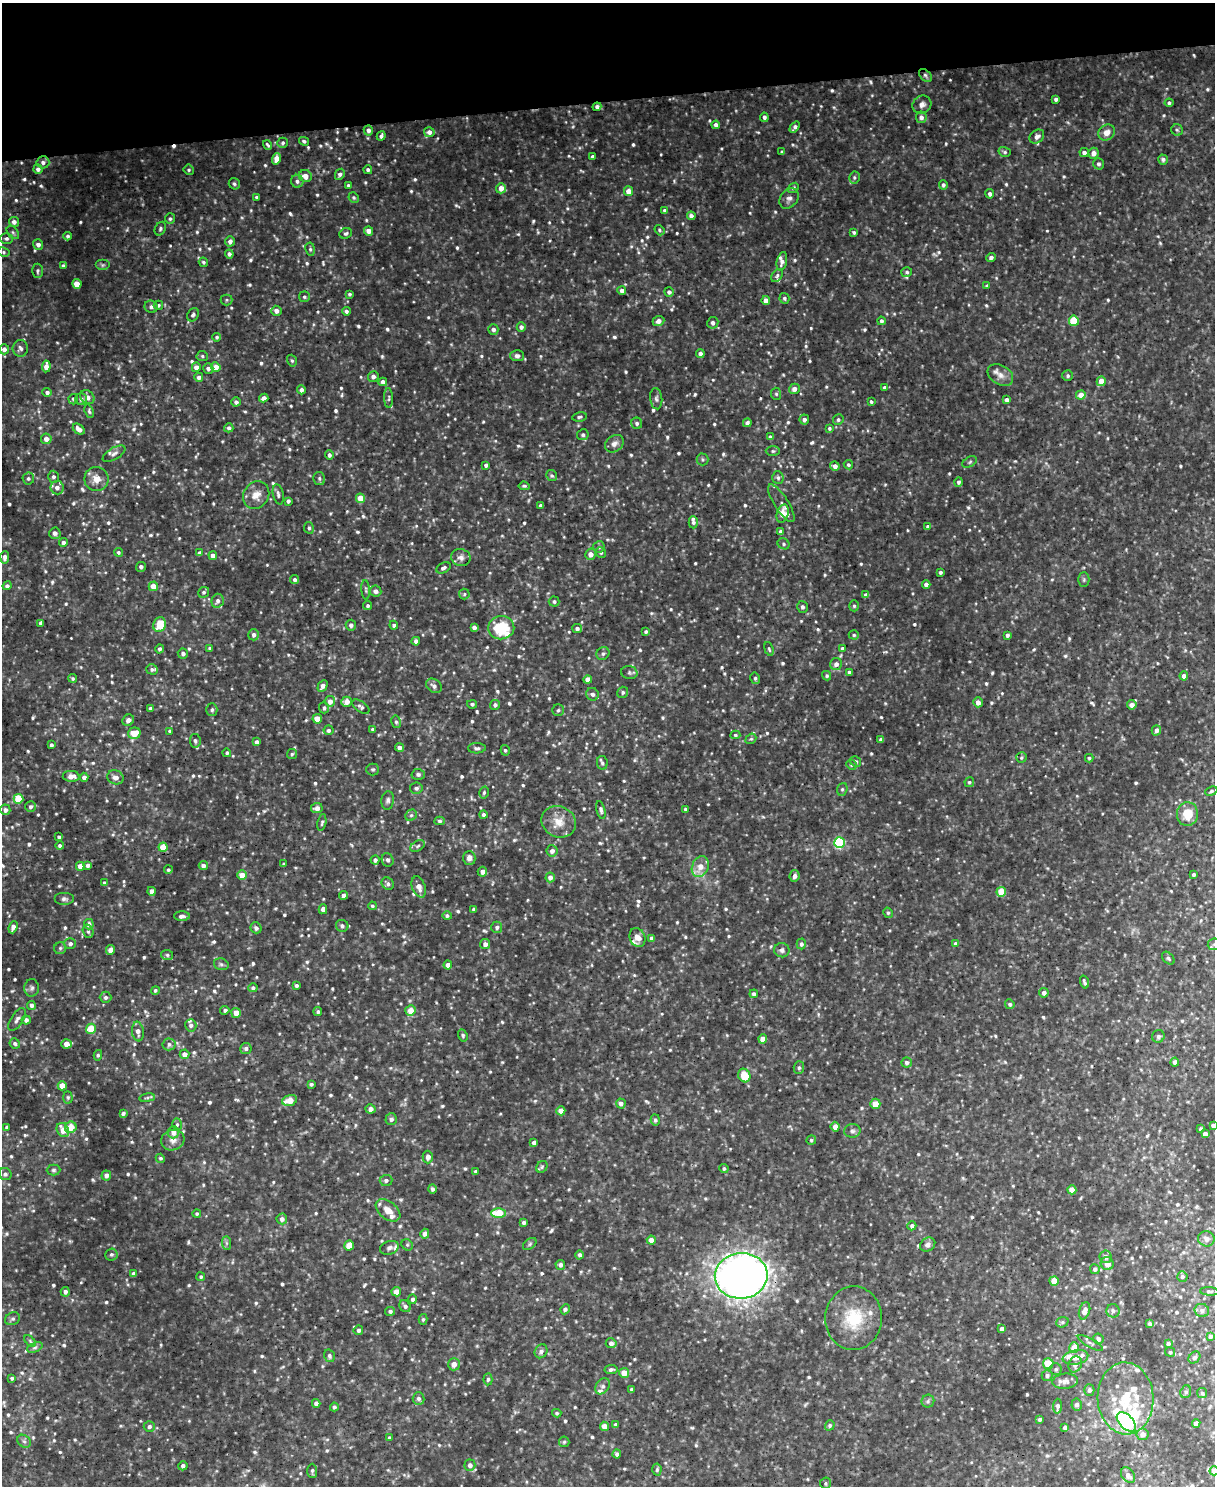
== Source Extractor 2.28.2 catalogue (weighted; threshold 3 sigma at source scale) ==
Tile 3 of 4 x 3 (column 3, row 1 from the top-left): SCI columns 2429-3641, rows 3106-4589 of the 4862 x 4845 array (HDU 1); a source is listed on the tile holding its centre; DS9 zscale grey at full resolution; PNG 1217 x 1488 px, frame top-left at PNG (2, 3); each listed source drawn as its Kron ellipse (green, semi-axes under 4 px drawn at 4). Shown black and unused: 7% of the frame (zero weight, under 3 of 5 exposures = <1% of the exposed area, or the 3 px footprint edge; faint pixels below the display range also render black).
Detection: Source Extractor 2.28.2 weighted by HDU 2 'WHT'; one run over the whole footprint, this tile lists its part. Background 0.0819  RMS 0.015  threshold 0.0694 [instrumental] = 3 sigma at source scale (4.5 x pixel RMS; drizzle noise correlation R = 1.50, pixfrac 1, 0.05/0.05 arcsec/px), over >= 5 px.
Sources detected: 1051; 9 too faint to see at this stretch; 1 inside a brighter object's white glare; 2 cosmic-ray / hot-pixel residue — neither listed nor drawn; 31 inside a brighter listed object's ellipse — not listed separately; of the other 1008, all 500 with FLUX_AUTO >= 2.52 (the completeness limit of this list) listed and drawn (508 fainter detections not listed), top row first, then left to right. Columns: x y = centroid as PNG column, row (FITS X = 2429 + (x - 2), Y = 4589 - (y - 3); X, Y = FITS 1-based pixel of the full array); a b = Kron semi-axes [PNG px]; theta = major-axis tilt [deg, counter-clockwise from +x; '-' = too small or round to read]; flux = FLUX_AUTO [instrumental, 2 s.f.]
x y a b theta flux
925 75 7 5 -46 3.4
1056 99 4 3 - 4.2
1169 103 4 4 - 3.5
922 105 10 8 34 7.9
597 107 4 4 - 4.9
764 117 4 3 - 4.8
921 117 6 5 - 6.2
716 125 4 4 - 5.9
795 127 6 4 53 5.2
368 130 5 4 - 7.1
1177 130 6 5 - 2.5
429 132 5 5 - 7.2
1107 132 9 7 31 12
381 136 5 3 - 4
1037 137 8 6 38 7.7
304 141 5 3 - 2.9
283 143 5 5 - 3.1
268 145 5 2 - 2.7
782 152 3 3 - 2.5
1005 152 6 5 - 3
1084 152 5 4 - 6
1093 153 5 5 - 11
592 157 3 3 - 3.3
276 159 6 4 76 13
1163 160 5 5 - 3.7
43 162 6 6 - 5.4
1098 164 6 5 - 3.9
38 169 4 4 - 5.4
189 170 5 5 - 2.8
368 170 4 3 - 3
340 174 6 4 61 5.2
305 176 6 6 - 11
854 177 6 5 - 3
297 181 6 6 - 4.8
234 184 6 5 - 3.2
348 185 3 3 - 2.6
943 185 5 4 - 3.7
501 188 5 5 - 13
793 188 6 4 37 2.7
628 191 5 4 - 13
990 194 5 4 - 4.7
257 197 3 3 - 2.9
354 198 5 5 - 2.7
789 198 11 8 50 6.9
664 210 4 4 - 3.5
691 216 4 4 - 6
170 219 5 5 - 2.8
14 222 5 5 - 6.4
160 229 7 5 62 3.5
659 230 5 4 - 2.7
369 231 5 4 - 9.3
13 232 7 5 -50 3.1
854 232 4 3 - 2.7
346 233 6 5 - 3.2
68 236 4 4 - 3.2
6 238 6 5 - 3.9
230 241 5 4 - 6.2
38 244 5 5 - 6
310 249 7 4 -81 3.2
4 252 6 4 -29 2.8
229 254 4 4 - 4.9
991 258 5 4 - 4.5
782 261 9 5 77 6
203 262 5 4 - 2.6
102 265 7 5 0 3.2
63 266 4 4 - 2.7
38 271 7 5 89 3.3
907 272 5 5 - 2.7
777 275 7 5 51 3.5
77 284 5 4 - 21
987 286 4 4 - 3.7
622 290 4 4 - 7.1
669 292 5 4 - 4.5
349 294 4 3 - 2.7
304 297 5 5 - 2.8
784 298 5 5 - 3.4
226 300 6 5 - 2.7
766 301 4 4 - 13
158 305 5 4 - 2.7
151 307 6 6 - 4.6
276 311 5 5 - 8.4
346 311 4 4 - 4.2
193 315 7 5 59 3.7
658 321 6 5 - 7.9
881 321 4 4 - 3.9
1074 321 5 5 - 50
713 323 6 5 - 5.7
521 327 4 4 - 6
493 329 5 5 - 6.7
217 337 4 4 - 2.9
20 348 8 7 - 5.6
4 349 5 5 - 6.5
700 354 5 4 - 4.9
202 356 5 5 - 2.9
517 356 7 5 -3 5.3
292 361 6 4 -72 2.7
46 366 6 4 83 14
196 367 4 4 - 9.2
216 367 5 4 - 15
208 368 5 5 - 5.4
1000 375 14 9 -32 11
1068 376 5 5 - 3.4
199 377 4 4 - 6.8
373 377 5 5 - 6.5
1101 381 5 4 - 20
383 382 4 4 - 8
884 387 4 4 - 3.9
794 389 5 5 - 8.2
301 390 4 4 - 5.5
47 392 5 4 - 4.5
776 394 6 5 - 2.7
1081 395 4 4 - 16
87 397 8 6 -44 6.9
264 398 4 4 - 7.3
389 398 10 4 -88 3.5
73 399 5 4 - 2.6
81 399 6 6 - 4.1
656 399 10 6 -85 4.3
1007 400 4 4 - 8.1
871 401 4 4 - 3
236 402 4 4 - 4.6
89 411 7 4 -69 2.9
579 417 7 4 11 3.6
804 420 5 5 - 5.5
838 420 5 5 - 3.7
637 423 6 5 - 3.9
747 423 4 4 - 4.7
229 428 4 4 - 4.2
829 428 4 3 - 2.6
79 429 6 4 -39 10
583 435 6 5 - 3.5
770 437 4 3 - 4
46 439 5 5 - 8.9
614 444 10 8 37 7.8
773 451 7 5 0 2.8
114 454 12 5 31 5.6
329 455 4 4 - 4
702 459 6 6 - 2.8
970 462 8 5 28 2.8
486 465 4 3 - 4.2
848 465 5 4 - 3
835 466 4 4 - 7.9
552 476 6 5 - 3.1
53 477 6 5 - 4.5
28 478 6 6 - 3.5
319 478 7 6 - 3.2
778 478 6 5 - 3.6
96 479 12 12 - 17
958 482 5 4 - 3.3
524 486 5 3 - 2.7
57 488 7 6 - 8.1
278 494 10 5 -78 5.4
256 495 14 12 55 17
360 498 5 4 - 22
288 501 4 4 - 4.2
781 503 22 7 -57 7.8
540 505 3 3 - 2.9
783 514 9 5 73 16
693 522 6 4 -89 3.8
928 527 4 3 - 4.3
309 528 6 5 - 3.2
781 532 4 4 - 6.5
55 533 6 5 - 5
63 543 4 4 - 5.9
784 544 6 5 - 3.2
599 547 6 5 - 3.9
118 552 4 4 - 3.2
601 552 5 5 - 3.9
199 553 4 3 - 6.4
590 554 5 5 - 10
213 555 4 4 - 8.7
5 557 6 4 84 7.2
461 558 10 8 -18 7.8
141 567 5 4 - 4.2
443 568 7 5 28 4.4
940 572 3 3 - 3.1
295 580 4 4 - 4.2
1084 580 7 5 90 3
926 584 4 4 - 7.7
7 586 4 4 - 4.4
153 586 5 4 - 21
366 590 10 4 -85 2.9
375 591 6 5 - 6.9
204 592 6 5 - 3.6
464 594 5 5 - 2.7
866 595 4 4 - 5.9
218 601 7 6 - 5.8
554 601 5 5 - 3.5
368 606 4 4 - 3.1
854 606 5 5 - 2.8
802 607 6 5 - 4.4
41 623 4 4 - 6.1
160 625 7 6 - 34
351 625 5 5 - 4.6
394 625 4 4 - 4.2
474 627 4 4 - 5.7
501 628 13 11 7 68
577 628 5 4 - 5.3
646 631 3 3 - 2.8
254 635 5 5 - 6
854 635 5 4 - 2.7
1007 635 4 3 - 4.4
416 641 4 4 - 5.6
210 648 4 3 - 3.1
842 648 4 4 - 4.2
160 649 4 4 - 3.9
769 649 7 4 -73 2.6
183 654 5 5 - 4.7
603 654 7 6 - 3.8
836 664 6 6 - 7.7
152 669 5 5 - 3.4
849 672 3 3 - 3.8
629 673 8 6 -11 3.6
827 676 5 4 - 2.6
1184 676 4 4 - 6.8
73 678 4 4 - 2.7
755 678 6 4 -78 2.6
588 680 4 4 - 13
323 686 6 4 60 8.9
434 686 8 6 -36 6.7
623 692 6 5 - 3.3
592 694 6 6 - 5.2
330 701 5 5 - 12
347 702 5 5 - 12
978 702 5 4 - 10
472 704 5 4 - 2.7
495 705 5 4 - 4.3
1132 705 5 4 - 8.1
361 707 10 5 -36 4.3
150 708 4 3 - 4.6
324 708 5 5 - 3.8
212 710 6 5 - 3.9
558 710 6 5 - 3.5
317 719 5 5 - 19
128 720 6 5 - 6.5
396 722 6 4 -79 3.1
373 729 4 3 - 3.1
328 730 5 5 - 3.6
1156 730 5 4 - 6.3
170 731 4 3 - 2.8
134 733 6 5 - 23
735 735 5 4 - 2.7
751 739 6 5 - 2.5
881 740 4 4 - 5.1
195 741 7 5 -82 4.1
257 742 4 4 - 8.1
51 745 3 3 - 3.3
399 748 4 4 - 6.3
477 748 9 5 2 4.1
505 750 5 4 - 3.2
227 753 4 4 - 2.7
292 754 5 5 - 2.5
1021 758 5 5 - 2.7
1089 758 4 3 - 2.6
856 761 6 5 - 3.5
602 763 7 5 -79 3.7
851 765 5 4 - 2.5
373 769 6 6 - 2.8
418 774 6 5 - 3.9
71 776 8 5 -3 10
84 777 4 4 - 6.2
115 777 8 7 - 9
969 782 5 5 - 2.7
416 788 6 5 - 4.4
842 789 6 5 - 2.6
1211 791 6 4 23 2.7
484 792 6 4 74 2.8
18 799 5 5 - 48
388 800 9 6 82 4.5
30 807 5 5 - 4
317 808 6 5 - 8.4
685 809 3 3 - 3
5 810 5 5 - 6.1
601 810 9 4 -77 4.4
483 814 4 4 - 3.1
1187 814 12 10 87 32
411 815 6 5 - 3.3
440 821 5 4 - 3.4
559 822 18 15 -25 25
322 823 8 4 79 3
59 837 3 3 - 2.8
839 843 5 5 - 150
60 846 4 4 - 3.4
418 846 8 5 28 3.1
163 847 4 4 - 27
552 851 5 5 - 6.9
469 858 7 6 - 7.1
375 860 4 4 - 4.7
388 860 7 6 - 4.3
284 864 4 3 - 2.6
88 865 4 4 - 5.4
80 866 4 4 - 11
203 866 4 4 - 5.9
700 867 11 8 66 16
168 870 4 4 - 2.8
482 872 5 4 - 7.8
1194 874 3 3 - 3.1
242 875 5 4 - 16
795 876 6 5 - 6.6
550 877 5 4 - 8.8
104 883 4 3 - 3.1
388 884 7 5 -46 4.4
419 887 11 6 -69 10
152 891 4 4 - 9.7
1001 892 5 4 - 42
343 895 4 4 - 6
64 899 10 6 0 4.6
372 906 4 4 - 2.5
323 909 5 4 - 6.3
474 909 4 3 - 4.7
888 913 5 4 - 2.7
182 916 8 4 -1 6.2
447 916 5 4 - 3.6
89 924 5 5 - 7.2
342 926 6 6 - 4.6
13 927 6 4 70 7.8
497 927 5 5 - 4.7
256 928 6 5 - 5.2
88 931 7 5 -74 3.5
637 937 10 7 -68 13
651 938 4 4 - 4.7
70 943 6 5 - 4.6
485 944 5 5 - 7.5
801 944 5 4 - 4.5
955 944 4 3 - 5.1
1214 944 6 5 - 3.2
60 948 6 6 - 3.1
110 950 5 4 - 7.5
782 950 7 7 - 5
167 955 6 5 - 2.9
1168 958 7 5 -46 3.4
221 964 7 5 -15 3.6
448 965 4 4 - 12
1084 982 7 3 -73 3.9
296 986 4 4 - 3.7
32 988 8 7 - 4.8
253 988 5 4 - 3.6
155 990 4 4 - 2.7
1044 993 5 4 - 6.8
754 994 4 4 - 4.3
105 997 6 5 - 3.9
1010 1004 5 4 - 3.5
31 1005 4 4 - 4.9
225 1010 5 4 - 3.2
410 1011 5 5 - 19
318 1012 4 4 - 3.5
236 1013 5 5 - 15
17 1019 13 6 57 6.2
26 1020 4 4 - 5.3
191 1025 6 5 - 4.5
91 1029 5 5 - 36
138 1031 10 6 -83 9.3
463 1035 6 4 -71 2.8
1158 1036 6 6 - 3.7
763 1039 4 4 - 19
15 1043 5 5 - 3.8
67 1044 5 4 - 16
169 1044 6 6 - 4.6
246 1048 5 5 - 4.6
185 1054 5 5 - 8.3
98 1055 5 4 - 2.6
907 1062 5 5 - 5.9
1175 1062 4 4 - 5.2
799 1068 6 5 - 3.5
744 1075 7 6 - 34
311 1084 4 3 - 3.1
62 1086 4 4 - 24
68 1097 6 4 -87 2.6
147 1098 8 4 9 2.8
290 1100 7 5 16 24
621 1103 5 5 - 6.3
875 1104 5 5 - 18
371 1109 5 4 - 9.1
561 1111 4 4 - 16
123 1113 4 3 - 3.4
391 1119 5 5 - 4.7
655 1120 5 4 - 3.5
177 1124 6 4 87 2.9
1213 1125 4 4 - 6.8
7 1127 4 3 - 2.7
71 1127 6 5 - 20
835 1127 5 4 - 11
1201 1129 4 3 - 4
63 1130 7 6 - 19
852 1131 8 7 - 4.6
173 1132 6 5 - 11
1205 1134 4 4 - 9.2
173 1140 12 10 17 11
811 1140 5 4 - 2.9
534 1143 4 4 - 5.5
428 1157 6 5 - 7
160 1158 5 4 - 2.8
542 1167 6 5 - 2.8
724 1168 4 4 - 3.1
53 1170 7 5 1 3.3
475 1171 4 3 - 2.9
5 1174 6 6 - 4
106 1175 5 5 - 6.9
386 1180 6 5 - 4.2
432 1189 5 4 - 3.6
1072 1190 4 4 - 24
388 1210 14 8 -38 17
499 1213 7 5 -1 43
197 1214 4 4 - 2.7
282 1219 5 5 - 6.2
524 1223 4 4 - 3.5
912 1226 4 4 - 4.7
425 1234 5 4 - 6.6
1206 1239 8 7 - 7.1
651 1240 4 4 - 12
226 1243 7 4 -89 3
530 1244 7 5 37 2.8
407 1245 6 5 - 2.6
928 1245 8 6 35 5.7
349 1246 5 4 - 23
389 1248 9 6 19 5.1
111 1254 6 6 - 3.4
580 1255 4 4 - 4.3
1106 1257 6 6 - 7.4
1107 1264 7 6 - 10
560 1265 5 5 - 5.7
1095 1269 5 5 - 4.3
133 1274 4 4 - 4.2
741 1276 26 22 6 1300
1182 1276 5 5 - 3.7
201 1277 4 4 - 2.5
1054 1281 5 4 - 26
1209 1291 9 4 -4 3
65 1292 5 4 - 4.8
396 1292 4 4 - 14
413 1299 5 4 - 4.1
405 1306 6 5 - 4.5
565 1309 5 4 - 4.7
1202 1310 7 6 - 6.9
390 1311 5 4 - 3.6
1085 1311 9 5 73 13
1113 1311 6 6 - 4.7
854 1318 32 28 86 70
12 1319 8 6 29 3.6
423 1319 5 4 - 2.8
1062 1322 6 5 - 3
1150 1324 4 4 - 3.7
1002 1329 4 4 - 6.7
358 1330 5 4 - 4
1210 1336 4 4 - 5.1
1098 1339 5 5 - 5.3
30 1341 7 4 -46 2.5
611 1343 5 5 - 6.3
1090 1343 14 4 -30 4.8
1168 1343 4 4 - 3.9
35 1347 8 4 22 3.6
1074 1348 5 5 - 20
541 1351 7 6 - 5.5
1170 1352 5 4 - 3
329 1356 6 5 - 4.1
1075 1357 13 7 12 13
1194 1357 7 5 49 4.3
454 1364 6 6 - 11
1048 1364 5 5 - 37
1075 1364 8 6 64 7.2
1056 1369 6 5 - 3
611 1370 6 4 8 3.9
624 1373 5 5 - 19
1047 1375 5 5 - 4
12 1378 4 3 - 2.6
488 1379 6 4 86 3.3
1065 1381 13 7 6 9.2
603 1386 9 6 55 5.2
632 1390 4 3 - 3.8
1089 1390 6 5 - 4.6
1186 1392 6 5 - 3.5
1202 1393 5 5 - 2.6
1126 1398 36 28 -87 95
419 1399 6 6 - 5.1
928 1401 6 6 - 3.5
316 1403 4 4 - 5.7
1077 1404 6 5 - 5.2
1058 1406 7 4 87 6
334 1407 4 4 - 3.7
557 1413 4 4 - 2.9
1040 1419 4 3 - 3.5
1126 1422 12 7 -47 250
1196 1423 4 4 - 9.1
615 1424 4 4 - 2.9
830 1425 5 4 - 3
149 1426 5 5 - 4.2
604 1426 4 4 - 14
1065 1427 4 4 - 4.6
1143 1434 6 6 - 9.7
390 1438 4 4 - 3.1
24 1441 7 6 - 4
564 1442 5 5 - 2.5
617 1454 4 4 - 4.1
470 1465 5 5 - 6.1
183 1466 5 4 - 4.3
657 1470 6 4 86 2.7
312 1471 7 5 -88 3.8
1214 1471 4 4 - 13
1128 1475 8 6 -53 8.2
825 1483 6 5 - 2.8
Overlapping masked pixels (flux is a lower limit): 1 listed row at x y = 741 1276
Isophote crosses this tile's border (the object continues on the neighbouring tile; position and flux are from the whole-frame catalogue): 4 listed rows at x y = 1214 944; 1213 1125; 5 1174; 1214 1471